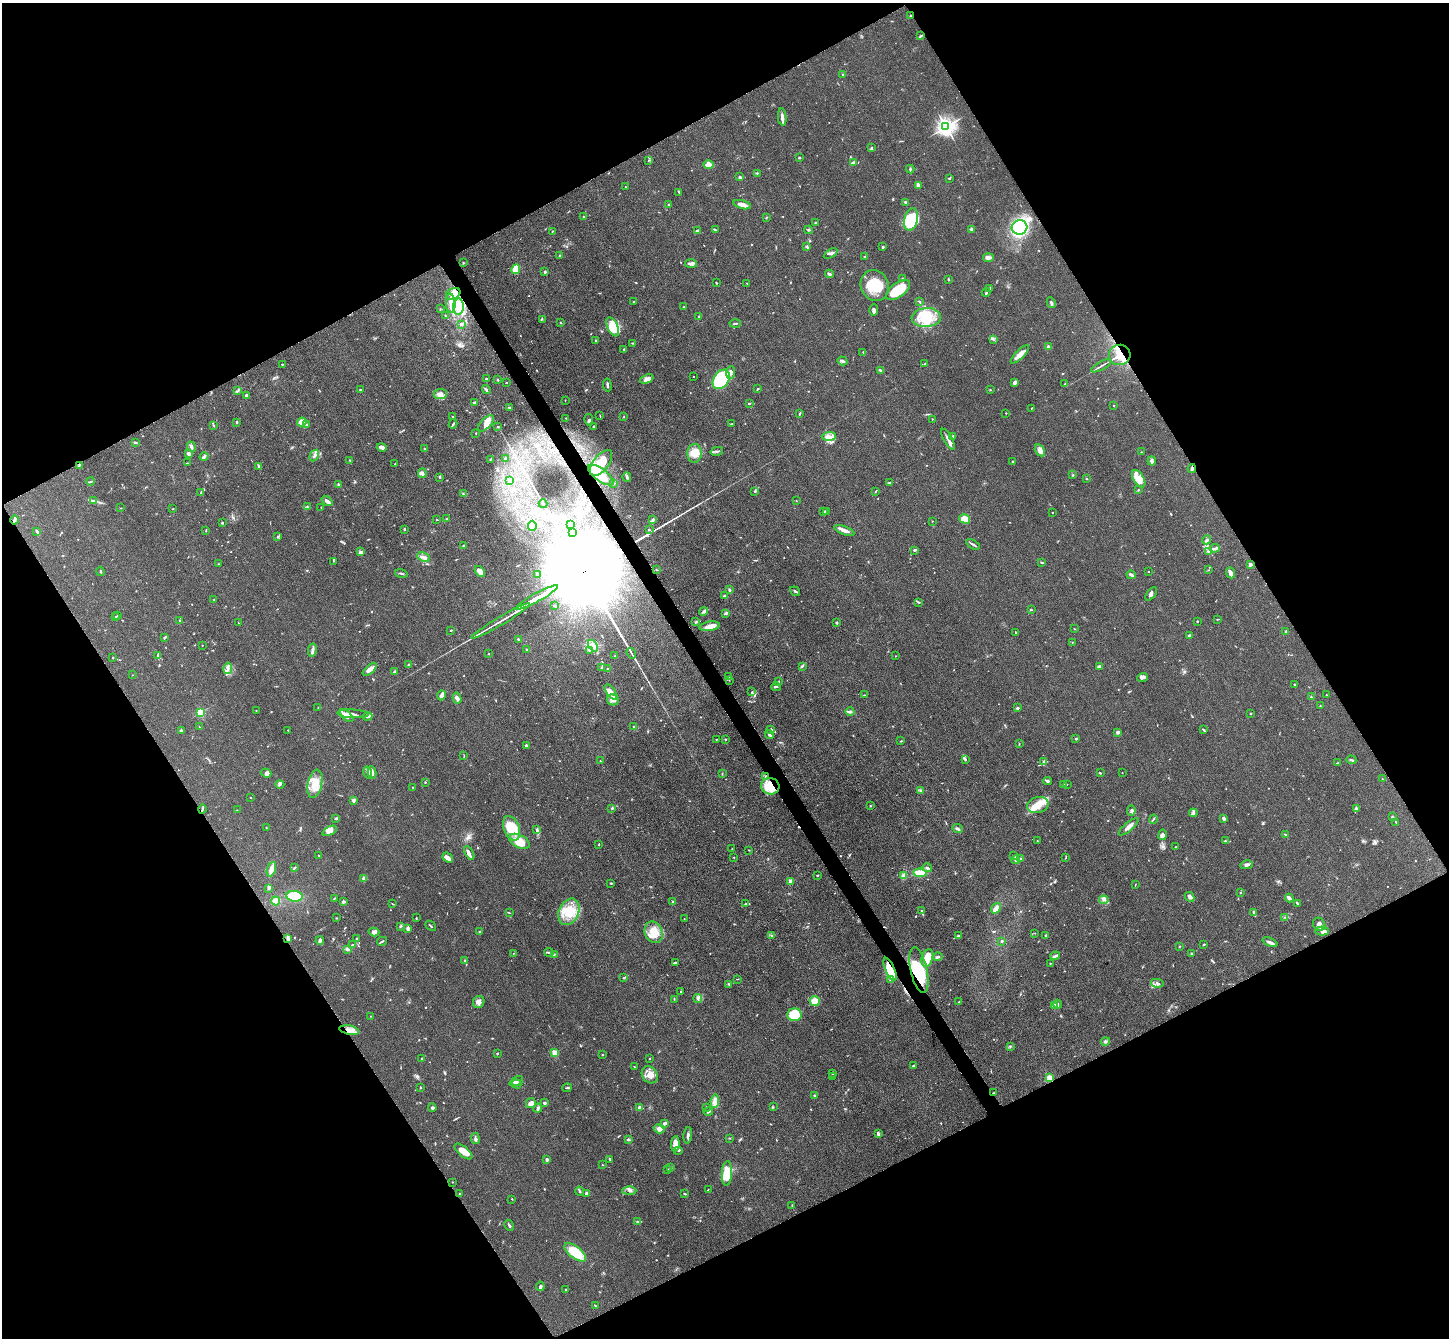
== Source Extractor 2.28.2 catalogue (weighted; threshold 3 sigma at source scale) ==
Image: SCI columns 17-5804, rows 306-5646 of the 5823 x 5815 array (HDU 1 of 3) = the unmasked area's bounding box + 8 px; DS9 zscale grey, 4 x 4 block average (1 PNG px = mean of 4 x 4 image px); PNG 1451 x 1340 px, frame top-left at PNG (2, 3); each listed source drawn as its Kron ellipse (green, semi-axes under 4 px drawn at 4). Shown black and unused: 48% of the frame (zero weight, under 3 of 4 exposures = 2% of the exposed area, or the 3 px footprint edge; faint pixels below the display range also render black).
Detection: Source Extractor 2.28.2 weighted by HDU 2 'WHT'. Background 0.0654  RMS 0.0057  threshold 0.0258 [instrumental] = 3 sigma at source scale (4.5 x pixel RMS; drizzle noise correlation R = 1.50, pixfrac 1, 0.05/0.05 arcsec/px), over >= 5 px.
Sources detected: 827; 3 too faint to see at this stretch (4 x 4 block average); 11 inside a brighter object's white glare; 5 cosmic-ray / hot-pixel residue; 2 long thin detections or spike segments (spike, bleed or trail) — neither listed nor drawn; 22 coinciding with a brighter row at this scale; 62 inside a brighter listed object's ellipse — not listed separately; of the other 722, all 500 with FLUX_AUTO >= 1.44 (the completeness limit of this list) listed and drawn (222 fainter detections not listed), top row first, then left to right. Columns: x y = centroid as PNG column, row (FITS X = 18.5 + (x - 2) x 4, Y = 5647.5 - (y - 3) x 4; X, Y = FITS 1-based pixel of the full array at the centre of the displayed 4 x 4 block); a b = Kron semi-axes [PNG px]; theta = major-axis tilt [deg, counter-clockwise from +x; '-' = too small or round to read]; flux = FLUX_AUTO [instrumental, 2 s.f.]
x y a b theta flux
911 16 2 2 - 2.8
921 36 4 2 - 4.2
843 75 3 2 - 3.1
782 117 8 3 -84 14
946 127 3 3 - 1300
871 148 3 2 - 3.9
799 158 2 2 - 6.2
648 160 2 2 - 1.8
853 163 4 3 - 7
708 165 5 3 - 34
910 169 4 2 - 6.1
757 173 2 2 - 1.8
740 177 3 2 - 5.1
949 178 3 2 - 3.2
918 185 3 2 - 12
625 187 2 2 - 1.4
679 193 2 2 - 1.9
905 202 4 2 - 4.6
669 205 2 2 - 3
742 205 9 3 -15 25
584 217 2 2 - 5.4
766 217 2 2 - 1.8
911 219 11 6 77 96
816 223 4 2 - 3
1019 227 8 7 - 350
971 229 4 2 - 8
698 230 4 2 - 7
715 230 2 2 - 2.6
809 230 4 2 - 3.7
552 231 2 2 - 1.9
806 247 3 2 - 2.5
883 247 2 2 - 5.6
831 253 7 3 31 8.3
560 256 3 2 - 1.8
865 256 3 2 - 3.4
988 258 5 3 - 15
463 263 3 2 - 3
691 263 6 2 -4 13
516 269 5 4 - 91
545 272 3 2 - 4.9
829 274 4 2 - 5.1
902 279 3 2 - 4.4
948 279 2 2 - 2.6
716 283 3 2 - 2.7
747 283 2 2 - 1.5
875 285 15 14 - 100
990 288 4 2 - 2.7
898 290 14 7 36 150
986 292 4 2 - 4.2
453 294 7 5 26 25
634 302 2 2 - 2
919 302 3 2 - 3.1
451 303 10 4 -86 27
1051 303 6 2 -61 5.5
458 307 8 5 87 54
683 307 2 2 - 1.7
440 309 2 2 - 1.5
874 310 6 3 87 11
445 316 2 2 - 1.7
699 316 2 2 - 3.4
926 318 14 9 5 89
542 319 3 2 - 1.7
560 322 3 2 - 1.5
735 323 5 2 - 3.8
461 324 3 2 - 13
613 327 10 5 -65 120
993 339 2 2 - 2.1
596 340 2 2 - 4.2
633 343 3 2 - 2.4
1049 346 4 3 - 5.6
624 350 2 2 - 2.7
863 352 2 2 - 1.8
1020 354 12 3 45 34
1120 355 11 10 - 77
842 361 5 2 - 6.7
282 364 3 2 - 2.3
925 364 3 2 - 2.7
1101 366 11 2 29 7.2
881 370 3 2 - 3.1
730 372 6 4 85 15
693 376 2 2 - 2
486 379 2 2 - 2.8
647 379 7 3 24 18
721 379 10 7 55 240
498 380 2 2 - 4.9
1015 382 4 3 - 11
506 383 2 2 - 4.2
1065 384 2 2 - 1.8
607 385 6 2 -82 8.4
758 389 3 2 - 3.9
360 390 3 2 - 3.3
486 390 4 2 - 4.5
990 390 3 2 - 2.1
238 391 2 2 - 1.8
440 394 6 5 - 18
247 395 2 2 - 5.8
565 400 2 2 - 1.5
474 403 3 2 - 5.8
749 403 3 2 - 3
1114 406 2 2 - 1.5
509 407 3 2 - 3.2
1032 408 3 2 - 1.8
1006 413 2 2 - 1.9
800 414 3 2 - 3.7
452 416 2 2 - 1.7
600 416 3 2 - 1.9
623 417 2 2 - 2
566 418 2 2 - 2.2
932 419 2 2 - 2.1
589 420 6 3 -78 7.4
236 422 3 2 - 3.1
302 422 5 4 - 20
486 423 10 5 45 33
453 424 4 2 - 4.1
731 424 2 2 - 3.5
213 425 3 2 - 3.1
306 425 2 2 - 2.5
594 426 3 2 - 3.1
498 427 2 2 - 2.3
476 433 2 2 - 2.5
829 436 7 4 2 17
953 436 3 2 - 3.4
948 439 12 2 -59 14
135 442 3 2 - 4.1
191 447 5 2 - 8.1
382 447 5 2 - 18
425 449 2 2 - 2
1040 450 6 4 -59 14
717 451 6 2 13 6.9
1141 452 2 2 - 1.5
189 453 3 2 - 14
694 453 9 7 87 38
314 456 6 3 59 11
204 457 4 2 - 5.9
505 458 3 2 - 3.1
490 459 2 2 - 2.3
350 460 2 2 - 2.5
1152 461 4 3 - 12
1013 462 3 2 - 2.5
187 463 2 2 - 1.5
601 463 15 7 52 62
395 464 2 2 - 3
79 465 3 2 - 3.6
259 467 3 2 - 4
1192 468 4 2 - 6.2
422 473 5 3 - 7.8
601 475 15 6 -36 55
1073 475 2 2 - 2.2
627 477 5 2 - 6.1
440 478 3 2 - 2.9
1086 479 2 2 - 2.4
1139 479 9 5 -59 45
510 480 2 2 - 9.5
91 481 4 2 - 4.2
614 483 3 2 - 2.3
890 483 3 2 - 2.8
338 485 3 2 - 6.1
1138 490 2 2 - 2
754 491 2 2 - 2.4
876 491 2 2 - 2
201 492 3 2 - 2.8
463 493 2 2 - 1.8
93 501 2 2 - 2.7
327 501 6 3 -38 11
796 501 2 2 - 1.5
543 504 4 2 - 3.1
307 507 3 2 - 3.1
321 507 2 2 - 1.5
121 508 2 2 - 1.5
173 509 2 2 - 2.7
824 511 3 2 - 6.9
827 511 2 2 - 2.9
1052 513 2 2 - 1.5
437 519 2 2 - 1.8
446 519 2 2 - 2
964 519 6 4 -18 46
15 520 4 2 - 9.8
653 520 4 2 - 4.8
932 521 2 2 - 1.7
223 523 2 2 - 1.7
570 525 3 2 - 2.7
532 526 5 4 - 13
404 529 2 2 - 4.3
649 530 2 2 - 3.1
844 530 10 3 -20 19
37 531 4 2 - 6
206 531 3 2 - 1.5
572 533 3 2 - 4.7
278 536 2 2 - 2.1
1207 540 4 3 - 7
973 544 7 2 -32 7
463 545 2 2 - 4.4
1215 548 5 2 - 6.4
914 550 2 2 - 4
1209 551 3 3 - 4.1
360 552 4 3 - 6
424 557 6 3 -26 11
333 561 2 2 - 1.6
1042 562 3 2 - 5.7
218 564 2 2 - 1.5
1250 564 2 2 - 15
656 570 3 2 - 2.1
1208 570 2 2 - 1.5
100 571 4 2 - 3.2
480 571 6 3 -50 28
1148 572 2 2 - 2.7
401 573 6 2 -15 4.6
1231 573 5 4 - 14
537 574 3 2 - 2.2
1131 575 5 2 - 8.7
729 590 4 2 - 3.5
795 591 5 2 - 5.1
1151 594 8 3 54 9.9
725 596 3 2 - 3.7
537 597 24 2 28 24000
214 599 2 2 - 1.6
918 602 2 2 - 2.3
554 606 2 2 - 5.6
1031 610 3 2 - 3
703 612 4 3 - 6.8
726 613 4 3 - 6
117 616 2 2 - 1.5
115 617 2 2 - 1.9
1217 619 2 2 - 1.5
180 620 2 2 - 1.8
501 621 34 2 31 29
1197 621 2 2 - 2.4
696 622 3 2 - 4.2
238 623 2 2 - 1.6
837 623 2 2 - 5.7
710 626 10 4 7 35
1074 629 2 2 - 1.7
451 630 3 2 - 2.5
1286 631 4 2 - 3.5
1015 632 2 2 - 2.5
1189 635 3 2 - 5.3
165 637 3 2 - 6.9
519 640 4 2 - 6.5
1072 642 2 2 - 1.6
202 645 2 2 - 2.4
593 646 6 3 -54 11
526 649 2 2 - 1.9
312 650 7 3 78 9.2
589 650 2 2 - 2.3
631 653 5 2 - 5.1
489 654 2 2 - 2
615 655 2 2 - 1.6
158 656 3 2 - 5.5
896 656 2 2 - 1.5
113 658 2 2 - 2.4
409 664 3 3 - 4.7
802 666 3 2 - 3.7
1099 666 4 2 - 10
228 668 6 3 78 9.5
602 668 3 2 - 3.7
607 668 2 2 - 2.2
370 669 8 4 42 17
394 671 3 2 - 4.5
132 675 2 2 - 1.7
728 677 3 2 - 3
1143 678 5 3 - 11
729 680 2 2 - 1.5
778 682 2 2 - 1.9
1294 684 2 2 - 2.4
776 687 5 2 - 6
611 692 9 4 -53 16
752 692 2 2 - 1.9
441 695 5 3 - 13
865 695 4 2 - 2.7
1326 695 2 2 - 1.9
1311 697 3 2 - 3.3
457 698 6 3 -75 12
613 700 6 5 - 23
1320 706 2 2 - 1.5
318 707 2 2 - 2.4
1017 708 3 2 - 4.4
256 710 2 2 - 1.6
201 712 2 2 - 270
850 712 4 2 - 5.7
1250 713 2 2 - 2.8
353 714 16 3 -3 16
346 716 8 3 -42 24
367 717 5 3 - 8.3
199 727 2 2 - 1.5
633 727 3 2 - 3.3
771 729 2 2 - 4.9
288 730 2 2 - 3.6
1204 730 4 2 - 3.4
181 731 3 2 - 13
1118 732 3 3 - 6
769 735 5 3 - 6
1076 738 2 2 - 4.1
716 739 2 2 - 2.1
725 739 2 2 - 2.7
901 741 2 2 - 2.9
1019 744 2 2 - 1.8
526 746 2 2 - 11
464 756 2 2 - 1.6
965 759 3 3 - 4.3
1351 760 5 2 - 4.5
600 761 2 2 - 2.7
1044 761 3 2 - 4.6
1337 763 3 2 - 2.2
372 772 6 2 -79 11
266 773 5 3 - 8.1
368 773 6 3 -75 8.2
1100 773 2 2 - 3.1
1122 773 2 2 - 1.7
722 774 2 2 - 1.8
766 776 3 2 - 4.4
1382 779 2 2 - 1.7
1047 781 4 3 - 5
425 782 2 2 - 2
280 784 4 3 - 6.5
315 784 14 7 78 50
1067 784 2 2 - 1.6
1064 785 2 2 - 4.1
770 786 9 8 - 76
413 787 2 2 - 1.9
920 790 3 2 - 4.1
250 797 2 2 - 1.7
353 800 3 2 - 13
1038 805 11 8 15 46
870 806 2 2 - 2
612 808 3 2 - 3.9
1356 808 3 2 - 3
202 809 4 2 - 5.4
237 810 2 2 - 1.5
1131 811 5 3 - 6.5
1193 813 4 2 - 5.7
1392 817 2 2 - 4.6
336 818 3 3 - 3.7
1224 818 3 2 - 9.6
1153 819 4 2 - 3.4
1396 822 3 2 - 2.1
1129 827 12 3 40 20
266 828 2 2 - 1.7
511 828 13 7 -68 110
957 828 5 3 - 6.4
537 829 3 2 - 3.1
330 831 8 4 27 24
1162 835 5 3 - 15
1286 835 3 2 - 3
519 841 11 6 -28 54
1037 841 2 2 - 1.5
1225 841 3 2 - 2.9
598 845 2 2 - 1.9
1176 847 3 2 - 3.5
732 849 2 2 - 2
749 850 2 2 - 1.9
469 853 7 3 -61 13
319 856 3 2 - 2.7
1013 856 3 2 - 3
734 857 2 2 - 1.9
448 858 6 3 -40 22
1021 858 2 2 - 1.5
1066 858 2 2 - 1.7
1015 860 4 3 - 9.8
1247 865 6 3 12 8.3
294 868 4 2 - 3.5
927 868 5 2 - 5.6
271 869 7 3 68 27
920 873 6 4 -9 51
818 875 3 2 - 2
903 876 4 4 - 12
364 878 4 3 - 14
791 881 2 2 - 63
611 883 3 2 - 2.7
1135 884 3 2 - 1.5
269 888 3 3 - 4.9
1240 893 2 2 - 2.7
294 896 8 5 -5 82
1190 897 5 4 - 9.5
334 898 2 2 - 2
1289 898 4 2 - 12
1104 900 4 2 - 5
276 901 4 4 - 20
343 902 2 2 - 11
673 902 2 2 - 5.7
1297 903 3 2 - 4.1
393 904 4 2 - 2.1
745 904 2 2 - 1.9
996 908 5 3 - 26
921 911 3 2 - 2.3
569 912 14 10 65 78
1254 912 3 2 - 3.8
509 913 3 2 - 1.9
1285 917 3 2 - 1.5
336 918 2 2 - 2.3
416 918 2 2 - 1.9
684 919 2 2 - 2
1319 924 7 6 - 16
401 926 3 2 - 1.5
431 926 6 2 -40 3.8
408 928 3 3 - 5.8
1322 931 7 4 0 12
374 932 5 4 - 11
480 932 3 2 - 3.8
654 932 11 8 -67 53
1035 933 2 2 - 1.4
772 935 3 2 - 3.3
1046 935 3 2 - 2.8
958 936 2 2 - 5.4
288 938 4 2 - 10
357 938 3 2 - 2.9
320 941 4 2 - 13
382 941 5 2 - 4.3
1002 941 2 2 - 5.7
1270 942 8 2 -23 13
1204 944 2 2 - 4.9
352 945 3 2 - 2.6
1180 946 2 2 - 2
347 949 3 2 - 4.7
549 952 5 2 - 5.1
514 953 2 2 - 2
554 954 3 2 - 3.1
1192 954 2 2 - 2.3
1055 956 5 2 - 7.8
937 957 5 3 - 5.9
927 958 9 5 72 92
465 961 2 2 - 10
675 963 4 3 - 5.5
1050 963 2 2 - 3.8
890 969 12 4 -66 120
919 970 23 8 -78 90
623 978 4 2 - 4.3
738 979 2 2 - 1.6
890 979 2 2 - 1.9
1157 983 6 3 -11 8.1
728 984 3 2 - 2.9
681 992 2 2 - 2.1
674 999 3 2 - 1.6
698 999 4 3 - 6.9
815 1001 5 5 - 36
479 1002 6 5 - 15
959 1002 3 2 - 3.9
1058 1004 4 2 - 4.8
1055 1006 2 2 - 14
794 1015 7 6 - 90
371 1016 2 2 - 2.1
349 1030 10 4 -11 25
1105 1041 5 3 - 5.8
1010 1047 2 2 - 1.6
497 1053 2 2 - 2.8
555 1053 2 2 - 140
602 1055 2 2 - 1.6
422 1058 2 2 - 1.7
650 1059 2 2 - 2.7
913 1066 4 2 - 4
634 1067 2 2 - 2.3
832 1073 3 2 - 2.9
650 1075 9 7 -54 30
832 1076 2 2 - 1.7
1050 1078 2 2 - 86
516 1081 7 3 27 8.2
516 1084 5 3 - 13
420 1088 2 2 - 2.7
567 1088 5 2 - 3.8
994 1093 2 2 - 1.9
814 1095 2 2 - 8.2
715 1101 7 3 83 28
531 1103 5 5 - 13
544 1103 3 3 - 6.1
639 1107 2 2 - 28
706 1107 2 2 - 1.6
773 1107 2 2 - 2.2
432 1108 4 3 - 6.9
538 1108 4 3 - 7.6
708 1112 5 2 - 5.2
664 1123 4 3 - 7.5
659 1129 5 4 - 16
878 1134 3 2 - 9.8
688 1135 8 2 84 8.3
729 1138 2 2 - 1.7
475 1139 5 3 - 6.7
628 1140 3 2 - 6.5
675 1144 8 3 86 38
679 1150 3 3 - 4.3
463 1152 11 5 -40 33
547 1159 2 2 - 8.7
610 1159 3 2 - 3.5
603 1165 2 2 - 2.2
671 1168 3 2 - 3.1
668 1170 2 2 - 2
727 1173 12 5 87 91
453 1182 2 2 - 1.5
708 1189 2 2 - 1.5
579 1191 4 2 - 5.1
629 1191 7 3 1 10
459 1193 2 2 - 1.6
587 1193 3 3 - 12
684 1194 3 2 - 2.9
512 1199 2 2 - 2.4
792 1205 2 2 - 2.3
638 1222 3 2 - 4.1
509 1225 6 2 -63 7
575 1252 13 6 -38 110
540 1286 5 2 - 8.7
566 1289 3 2 - 1.9
595 1305 4 2 - 2.4
Overlapping masked pixels (flux is a lower limit): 12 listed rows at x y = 911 16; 458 307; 1120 355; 1192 468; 601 475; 15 520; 766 776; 770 786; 202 809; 890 969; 349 1030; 994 1093
Diffuse or blended objects may show on this block-average render without a row.